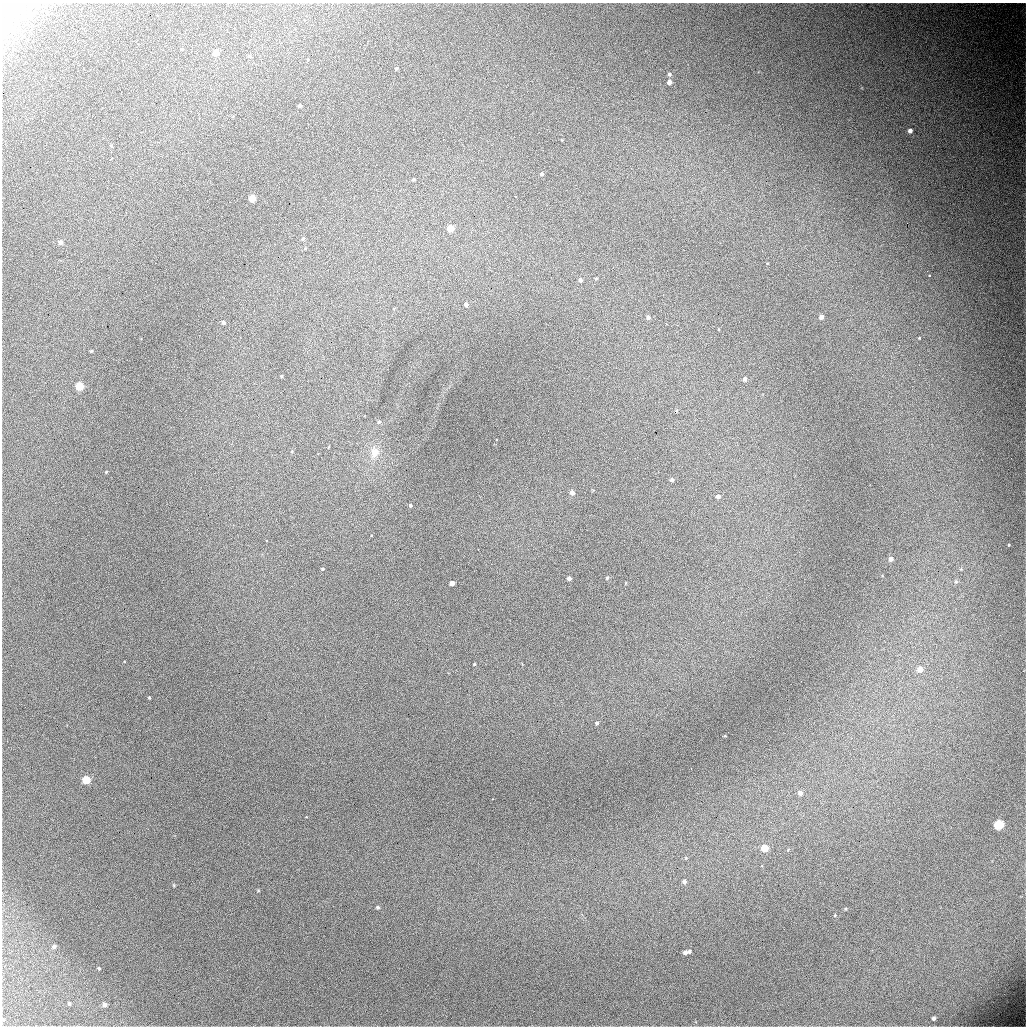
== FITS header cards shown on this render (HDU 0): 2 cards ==
NAXIS1  =                 1024 / length of data axis 1
NAXIS2  =                 1024 / length of data axis 2

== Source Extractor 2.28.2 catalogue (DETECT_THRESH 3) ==
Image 1024 x 1024 px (HDU 0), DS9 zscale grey, 1 PNG px = 1 image px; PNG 1028 x 1028 px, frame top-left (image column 1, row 1024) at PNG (2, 3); no overlay
Background 6600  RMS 62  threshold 187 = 3 sigma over >= 5 px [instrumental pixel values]
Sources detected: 69; all 69 listed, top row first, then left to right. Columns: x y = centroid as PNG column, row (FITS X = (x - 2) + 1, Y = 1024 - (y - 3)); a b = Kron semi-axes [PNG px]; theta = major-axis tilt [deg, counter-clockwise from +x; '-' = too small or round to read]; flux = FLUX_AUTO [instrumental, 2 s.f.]
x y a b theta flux
5 22 11 9 -19 35000
182 49 3 3 - 2900
216 53 5 4 - 52000
249 56 5 3 - 4000
396 69 4 3 - 5400
669 74 5 4 - 7600
669 82 4 4 - 20000
300 106 4 3 - 8900
910 131 4 4 - 16000
541 174 4 4 - 7900
414 179 4 4 - 4800
252 198 5 4 - 110000
907 223 2 2 - 1700
450 228 5 4 - 78000
303 238 5 4 - 6900
60 242 5 4 - 15000
305 248 4 3 - 3700
929 275 3 2 - 11000
596 278 5 3 - 4200
580 280 5 4 - 10000
466 304 4 4 - 12000
648 317 5 5 - 11000
821 317 4 4 - 21000
223 322 4 3 - 8300
919 338 4 3 - 2600
91 351 4 3 - 3900
813 371 2 2 - 5500
281 376 3 3 - 4100
745 379 5 5 - 11000
79 386 5 5 - 190000
379 422 5 5 - 7500
201 433 2 2 - 2000
374 452 15 11 77 53000
106 472 4 3 - 3500
672 480 4 4 - 8200
696 489 2 2 - 3900
572 492 5 5 - 20000
718 496 5 4 - 13000
410 505 4 3 - 4800
371 535 3 3 - 8800
891 559 5 5 - 15000
322 569 4 3 - 4500
569 578 4 4 - 14000
607 578 4 4 - 4100
956 582 6 6 - 9200
452 583 4 4 - 22000
626 583 4 2 - 2900
688 643 3 3 - 3400
474 664 3 2 - 3200
920 669 5 4 - 41000
149 698 3 2 - 3800
597 723 5 4 - 7600
86 780 5 5 - 170000
800 793 5 5 - 20000
998 825 5 5 - 390000
764 848 5 5 - 130000
686 858 5 4 - 4500
684 881 5 5 - 12000
258 891 5 3 - 4100
377 907 4 4 - 7300
835 915 4 3 - 3600
54 946 4 4 - 11000
689 951 5 4 - 6900
685 952 4 4 - 13000
99 968 3 2 - 4600
692 969 2 2 - 2200
69 1003 4 3 - 6100
104 1005 4 4 - 17000
934 1018 4 3 - 9600
At the frame edge (FLAGS 8, measured only in part): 1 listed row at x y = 5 22